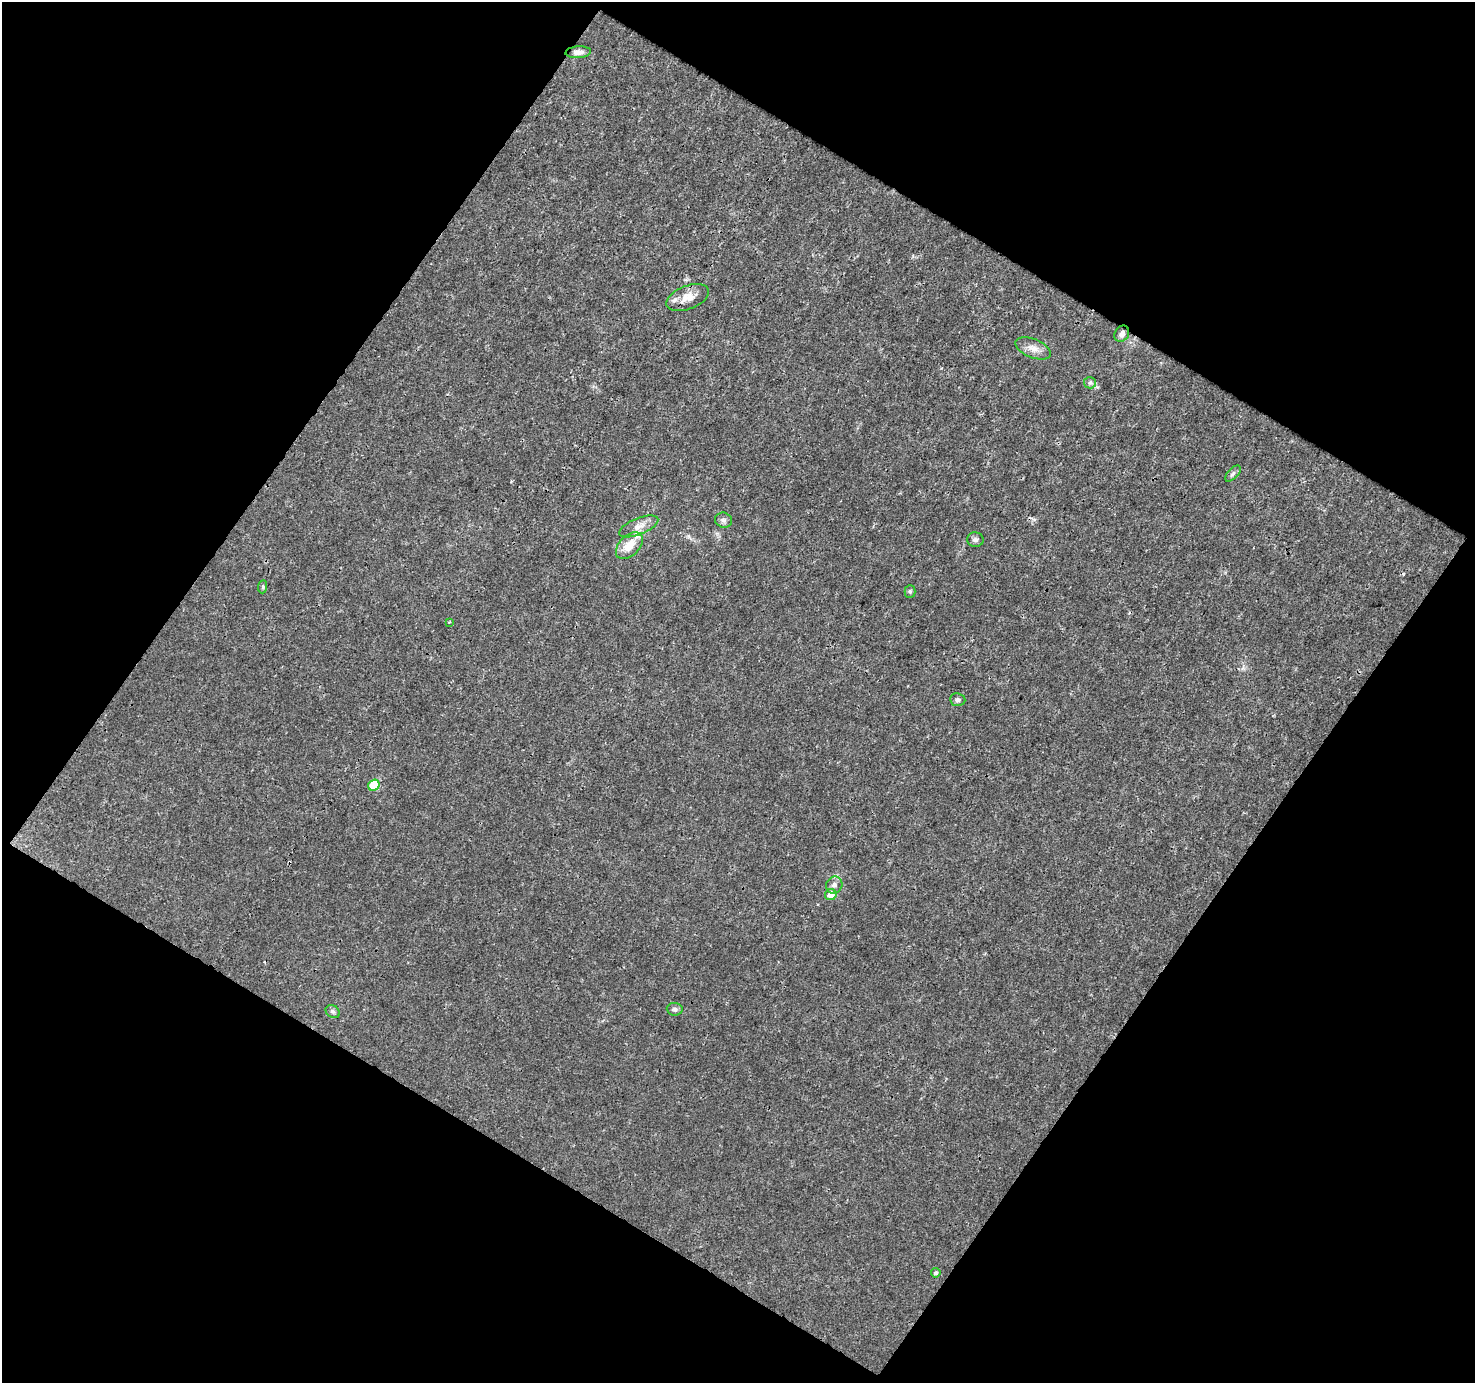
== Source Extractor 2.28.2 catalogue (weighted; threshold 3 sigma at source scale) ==
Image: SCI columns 1-1473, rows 52-1432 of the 1473 x 1487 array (HDU 1 of 3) = the unmasked area's bounding box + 8 px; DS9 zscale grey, full resolution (1 PNG px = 1 image px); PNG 1477 x 1385 px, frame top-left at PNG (2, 2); each listed source drawn as its Kron ellipse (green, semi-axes under 4 px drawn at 4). Shown black and unused: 49% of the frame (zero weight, under 3 of 4 exposures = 1% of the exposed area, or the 3 px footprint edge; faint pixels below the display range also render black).
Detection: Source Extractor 2.28.2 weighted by HDU 2 'WHT'. Background 0.011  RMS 0.0016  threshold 0.00723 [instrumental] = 3 sigma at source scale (4.5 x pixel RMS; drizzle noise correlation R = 1.50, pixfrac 1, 0.0396/0.0396 arcsec/px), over >= 5 px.
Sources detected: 23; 1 cosmic-ray / hot-pixel residue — neither listed nor drawn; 2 inside a brighter listed object's ellipse — not listed separately; the other 20 listed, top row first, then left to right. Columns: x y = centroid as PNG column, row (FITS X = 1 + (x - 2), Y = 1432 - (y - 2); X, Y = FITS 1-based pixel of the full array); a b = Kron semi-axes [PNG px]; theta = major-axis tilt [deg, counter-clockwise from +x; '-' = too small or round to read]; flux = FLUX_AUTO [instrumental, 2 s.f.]
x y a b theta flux
578 52 13 6 4 0.81
688 297 22 11 21 2
1122 334 8 7 - 0.72
1033 348 19 9 -21 1.4
1090 383 6 5 - 0.35
1233 473 10 5 47 0.49
724 520 8 7 - 0.51
639 526 21 8 22 1.4
975 540 8 7 - 0.48
629 546 16 10 45 2.5
263 587 6 4 84 0.22
910 592 6 5 - 0.26
449 622 2 2 - 0.12
958 700 8 6 -6 0.45
374 785 6 5 - 5.8
834 885 9 8 - 0.7
831 895 6 5 - 1.9
675 1009 8 6 -5 0.42
333 1011 7 6 - 0.39
936 1273 5 4 - 0.31